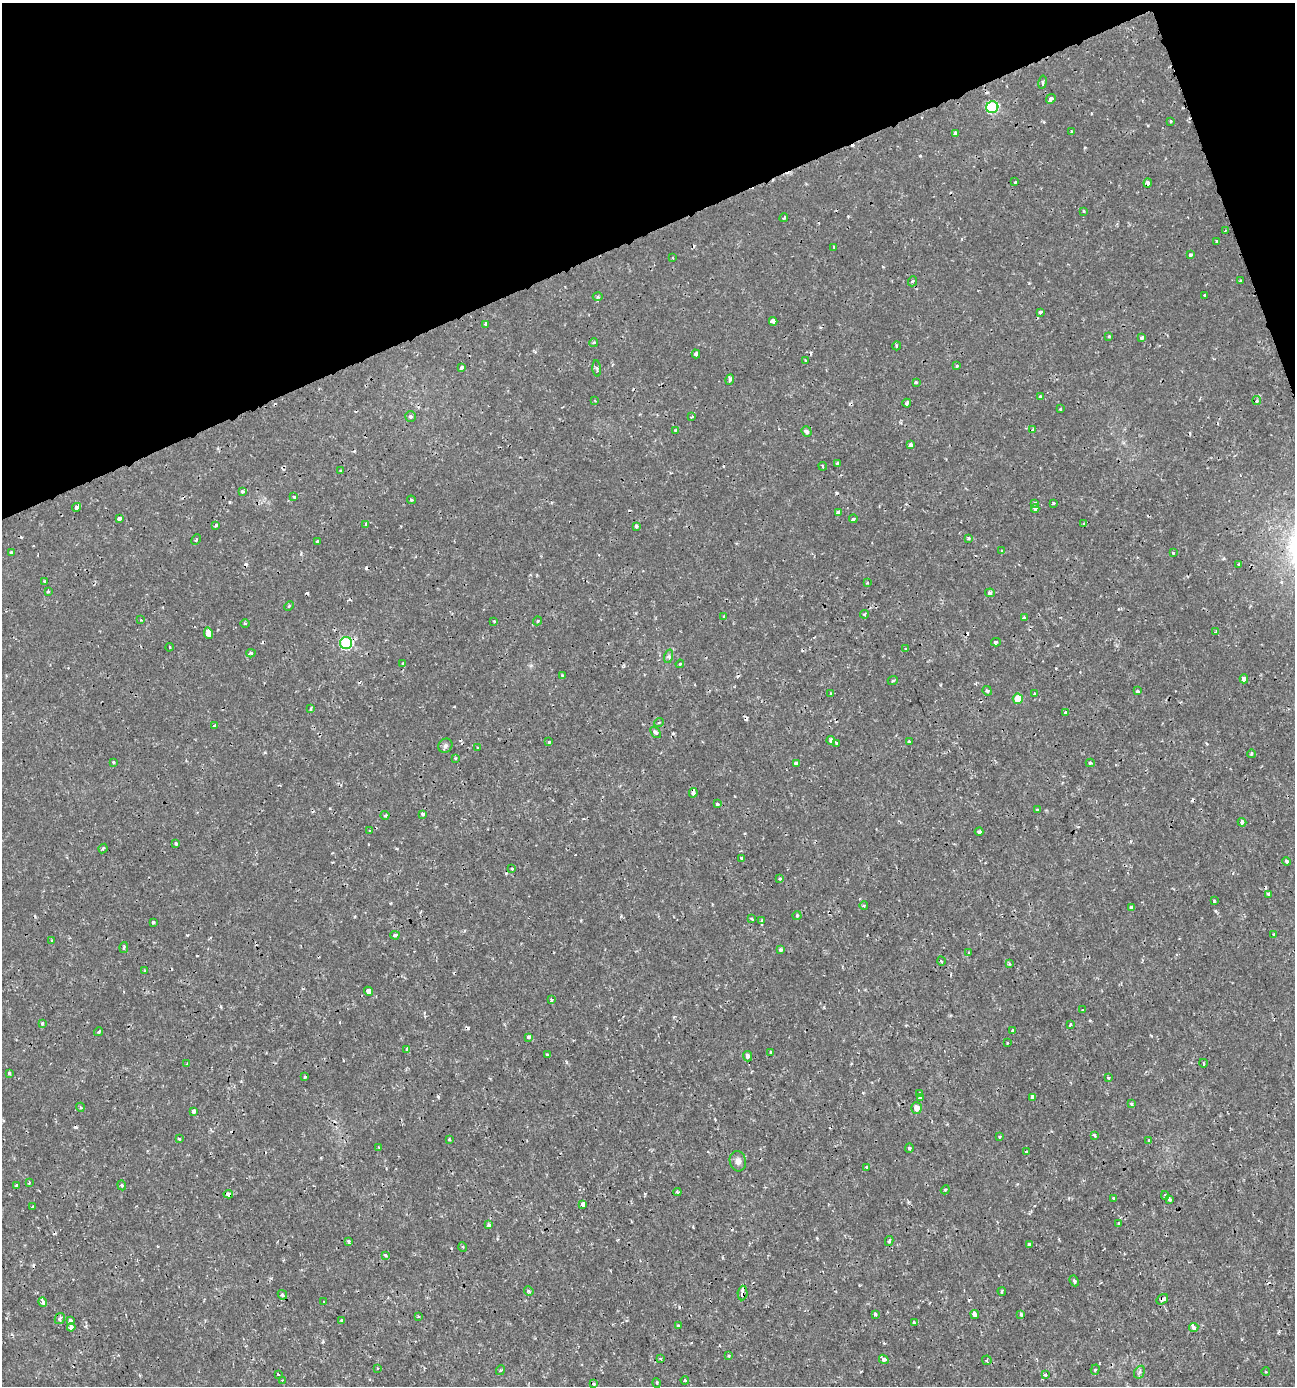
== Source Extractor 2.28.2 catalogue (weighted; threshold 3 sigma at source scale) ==
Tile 3 of 4 x 4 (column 3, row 1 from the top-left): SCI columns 2721-4013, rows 4155-5538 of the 5388 x 5543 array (HDU 1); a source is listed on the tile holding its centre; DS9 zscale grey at full resolution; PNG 1297 x 1388 px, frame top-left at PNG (2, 3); each listed source drawn as its Kron ellipse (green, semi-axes under 4 px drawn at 4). Shown black and unused: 19% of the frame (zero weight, under 2 of 3 exposures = <1% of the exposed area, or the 3 px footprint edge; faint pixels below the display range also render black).
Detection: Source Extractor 2.28.2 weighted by HDU 2 'WHT'; one run over the whole footprint, this tile lists its part. Background 0.00175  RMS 0.001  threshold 0.00458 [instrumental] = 3 sigma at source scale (4.5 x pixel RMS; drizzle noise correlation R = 1.50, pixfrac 1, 0.0396/0.0396 arcsec/px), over >= 5 px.
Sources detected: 266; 33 cosmic-ray / hot-pixel residue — neither listed nor drawn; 1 inside a brighter listed object's ellipse — not listed separately; the other 232 listed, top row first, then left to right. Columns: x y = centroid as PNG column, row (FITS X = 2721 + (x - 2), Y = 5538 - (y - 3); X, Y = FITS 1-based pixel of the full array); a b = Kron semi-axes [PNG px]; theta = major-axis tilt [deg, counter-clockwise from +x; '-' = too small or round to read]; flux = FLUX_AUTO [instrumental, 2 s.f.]
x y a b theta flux
1043 82 7 4 80 0.22
1051 99 5 4 - 0.31
992 107 6 6 - 9.9
1171 121 3 2 - 0.093
1072 131 3 2 - 0.088
955 133 4 3 - 0.38
1015 182 3 3 - 0.12
1148 183 4 3 - 0.53
1084 211 4 3 - 0.098
784 218 4 3 - 0.19
1225 231 4 2 - 0.11
1217 241 3 3 - 0.18
834 247 4 3 - 0.1
1190 255 4 3 - 0.24
673 258 4 2 - 0.077
913 281 5 3 - 0.13
1240 281 3 2 - 0.1
1205 295 3 3 - 0.19
598 296 5 3 - 0.11
1040 312 4 3 - 0.42
773 321 4 4 - 1
486 325 4 3 - 0.41
1109 336 4 4 - 0.1
1142 337 3 3 - 0.29
593 343 4 3 - 0.13
896 346 4 3 - 0.12
696 354 4 4 - 0.37
806 360 3 3 - 0.38
957 366 3 3 - 0.12
461 367 4 3 - 0.44
597 368 8 4 -84 0.2
730 380 5 3 - 0.28
916 382 4 3 - 0.11
1040 396 3 3 - 0.19
595 401 3 2 - 0.09
1257 401 4 4 - 0.22
907 403 4 3 - 0.28
1060 409 3 2 - 0.1
411 416 5 5 - 0.24
692 417 3 2 - 0.085
675 430 4 3 - 0.099
1033 430 3 2 - 0.11
807 431 5 5 - 0.28
911 445 4 3 - 0.46
837 463 3 3 - 0.2
823 466 4 2 - 0.11
340 471 3 2 - 0.11
242 492 3 3 - 0.22
293 497 4 3 - 0.14
411 500 4 3 - 0.13
1053 503 3 3 - 0.15
1035 504 3 3 - 0.3
76 507 4 3 - 0.82
1035 509 4 3 - 0.96
838 512 4 4 - 0.37
119 518 4 3 - 0.48
853 519 4 4 - 0.25
366 524 4 3 - 0.13
1083 524 4 2 - 0.084
216 526 4 3 - 0.18
636 526 3 3 - 0.23
969 538 3 3 - 0.21
196 540 5 3 - 0.14
317 542 4 3 - 0.12
1002 551 4 3 - 0.21
11 552 3 3 - 0.13
1173 553 3 2 - 0.09
1238 564 3 2 - 0.16
45 581 4 3 - 0.19
867 583 3 2 - 0.075
48 591 3 3 - 0.1
990 593 5 4 - 0.21
289 606 5 3 - 0.11
865 614 4 4 - 0.15
724 616 3 3 - 0.21
1024 618 4 3 - 0.18
141 620 3 2 - 0.081
494 621 4 4 - 0.13
538 621 5 3 - 0.16
245 624 5 3 - 0.11
1216 632 4 3 - 0.12
208 633 6 4 -80 2.1
996 642 5 3 - 0.18
346 643 6 6 - 10
169 647 4 2 - 0.079
905 649 3 2 - 0.079
251 653 4 4 - 0.15
669 656 7 4 72 0.2
403 664 4 3 - 0.15
680 664 4 3 - 0.11
563 676 3 3 - 0.19
1244 679 4 3 - 0.99
893 680 5 3 - 0.1
987 691 5 4 - 0.22
1138 691 4 4 - 0.18
831 693 3 2 - 0.15
1035 694 3 3 - 0.56
1018 699 5 5 - 2.6
311 709 4 3 - 0.36
1065 713 3 3 - 0.62
659 722 5 3 - 0.095
215 725 4 3 - 0.26
656 732 6 4 -49 0.26
831 740 4 3 - 0.39
549 742 3 3 - 0.14
909 742 3 3 - 0.2
836 743 3 3 - 0.57
445 746 7 6 - 0.28
478 748 4 3 - 0.13
1251 754 4 4 - 0.19
455 758 4 3 - 0.094
114 762 3 3 - 0.15
796 763 4 3 - 0.19
1090 763 4 4 - 0.16
693 793 5 3 - 0.67
717 804 4 3 - 0.18
1037 810 4 3 - 0.096
422 814 4 3 - 0.16
385 815 4 3 - 0.19
1242 822 4 3 - 0.6
370 831 4 3 - 0.077
979 832 4 3 - 0.24
176 844 3 3 - 0.2
103 848 5 3 - 0.16
741 858 3 3 - 0.22
1287 861 4 3 - 0.17
512 869 4 3 - 0.12
780 879 4 3 - 0.19
1269 894 4 3 - 0.39
1214 901 4 3 - 0.17
864 905 4 3 - 0.12
1131 908 4 3 - 0.41
797 916 4 4 - 0.11
752 919 3 3 - 0.21
762 920 3 3 - 0.24
153 922 3 3 - 0.35
395 935 5 3 - 0.28
1274 935 3 3 - 0.19
52 940 3 3 - 0.086
124 947 5 3 - 0.17
780 950 4 4 - 0.17
969 952 3 3 - 0.11
941 961 5 3 - 0.11
1009 964 4 3 - 0.12
145 971 3 3 - 0.21
368 991 5 4 - 1.5
551 1000 3 3 - 0.2
1082 1010 3 2 - 0.1
42 1023 4 3 - 0.2
1070 1025 4 3 - 0.33
1013 1031 4 3 - 0.25
98 1032 4 3 - 0.13
529 1037 4 4 - 0.32
1007 1043 3 2 - 0.077
407 1049 3 3 - 0.16
771 1053 3 3 - 0.15
547 1055 3 3 - 0.21
748 1056 5 4 - 0.38
1203 1063 4 3 - 0.097
187 1064 4 4 - 0.09
9 1073 3 3 - 0.15
305 1077 3 3 - 0.13
1108 1078 4 4 - 0.2
919 1093 3 2 - 0.11
920 1097 4 4 - 0.25
1032 1097 3 3 - 7.2
1132 1104 3 3 - 0.37
80 1107 4 3 - 0.12
917 1108 6 5 - 0.68
193 1111 4 4 - 0.77
1094 1135 3 3 - 0.21
999 1137 3 3 - 0.2
179 1139 4 3 - 0.11
449 1139 3 2 - 0.086
1149 1140 3 3 - 0.14
379 1148 3 3 - 0.11
909 1148 5 4 - 0.15
1026 1152 3 3 - 0.23
738 1161 10 8 -75 0.45
867 1168 4 3 - 0.66
29 1182 3 2 - 0.11
122 1185 5 4 - 0.13
17 1186 4 3 - 0.34
945 1190 4 3 - 0.1
677 1192 4 3 - 0.16
228 1194 5 4 - 0.56
1165 1195 4 3 - 0.2
1114 1198 3 3 - 0.34
1169 1199 4 3 - 0.35
583 1204 4 4 - 0.75
33 1206 3 3 - 0.15
1118 1223 4 3 - 0.13
489 1225 4 3 - 0.38
889 1241 5 3 - 0.21
349 1242 4 3 - 0.23
1029 1244 3 3 - 0.3
463 1247 5 3 - 0.1
385 1255 4 3 - 0.28
1074 1281 6 4 -68 0.16
529 1291 5 4 - 0.14
1002 1291 4 3 - 0.13
742 1293 7 5 86 0.42
282 1295 5 3 - 0.22
1162 1299 6 4 35 0.42
43 1302 5 3 - 1
324 1302 4 2 - 0.077
875 1314 3 3 - 0.22
975 1314 4 4 - 0.55
1021 1314 4 3 - 0.31
418 1316 3 3 - 0.1
60 1318 6 5 - 0.24
70 1320 4 3 - 0.28
342 1320 3 3 - 0.13
914 1322 4 2 - 0.15
678 1326 3 3 - 0.16
71 1327 4 3 - 0.41
1194 1327 5 4 - 0.22
729 1356 4 3 - 0.13
660 1358 3 3 - 0.13
884 1359 5 4 - 0.49
987 1360 5 4 - 0.22
378 1368 3 3 - 0.099
501 1370 5 3 - 0.11
1095 1370 5 4 - 0.17
1139 1372 7 5 60 0.22
1266 1372 4 3 - 0.086
278 1374 3 2 - 0.08
1045 1375 3 3 - 0.26
282 1380 2 2 - 0.071
685 1380 4 3 - 0.13
657 1383 5 3 - 0.094
594 1384 3 3 - 0.18
Overlapping masked pixels (flux is a lower limit): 6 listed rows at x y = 1148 183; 346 643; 693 793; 228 1194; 742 1293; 1162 1299